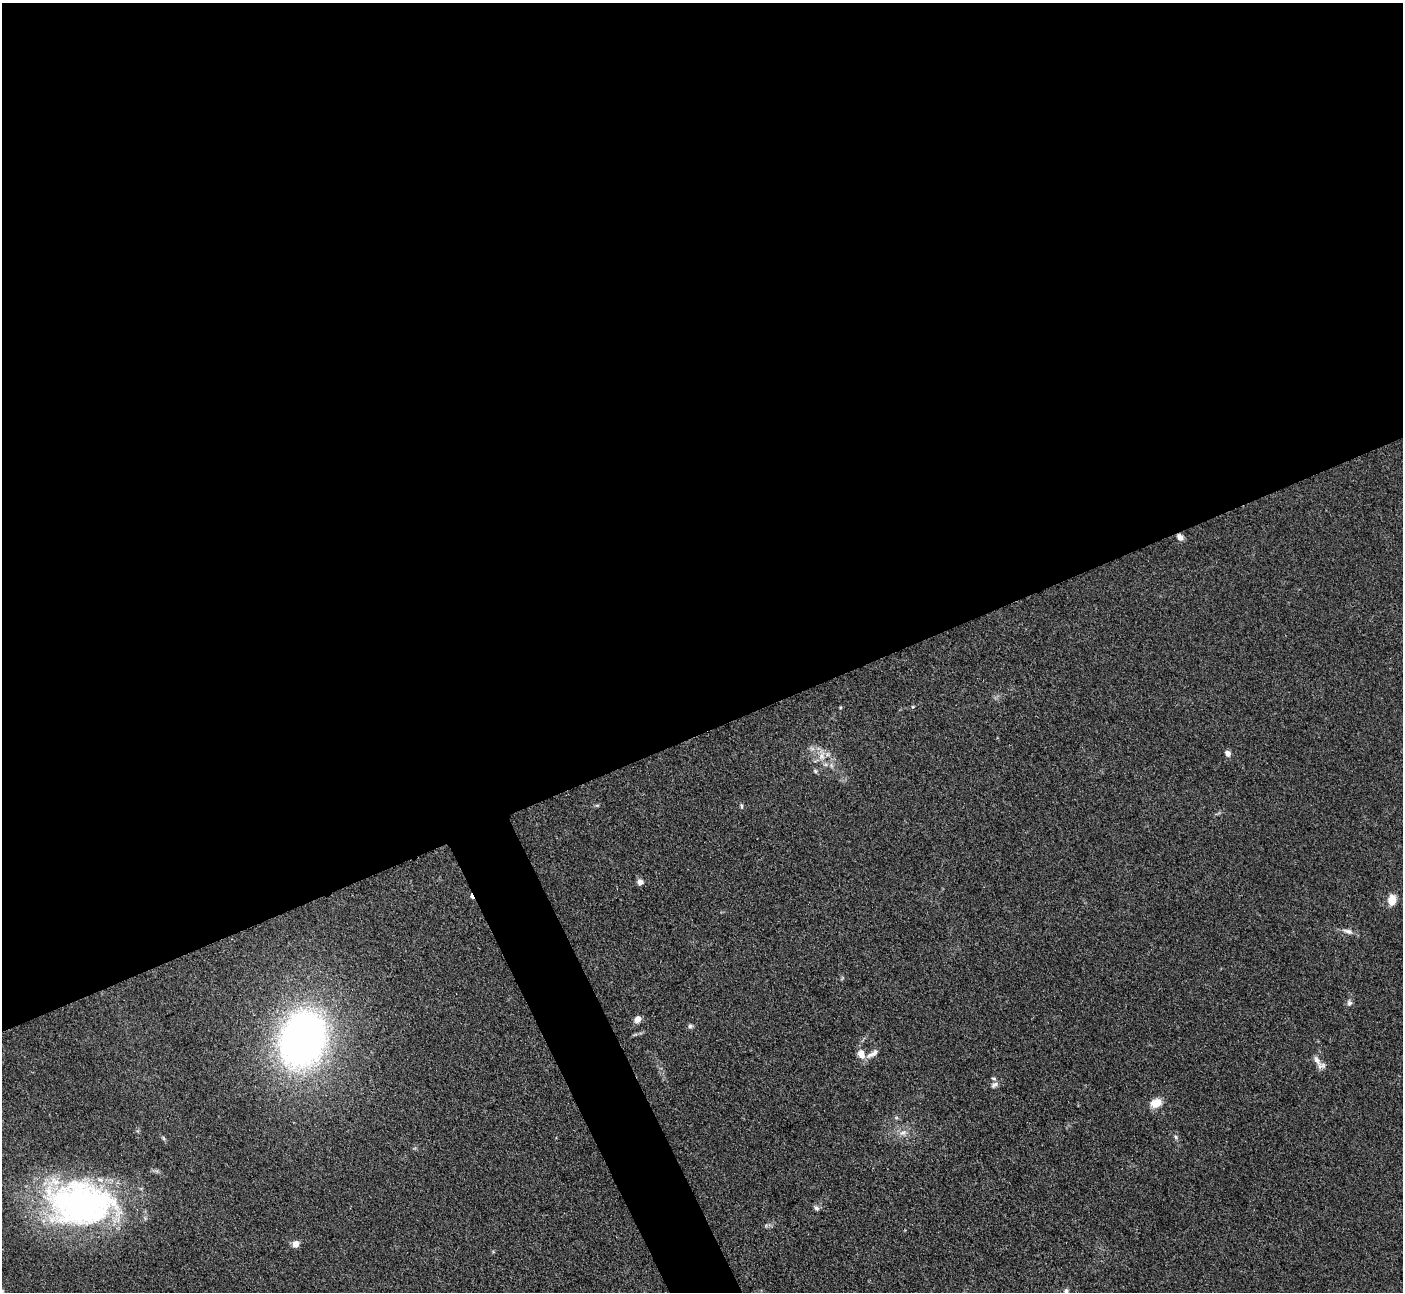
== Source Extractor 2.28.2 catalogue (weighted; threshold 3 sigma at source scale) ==
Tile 2 of 4 x 4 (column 2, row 1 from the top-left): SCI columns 1411-2811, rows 4163-5452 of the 5623 x 5610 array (HDU 1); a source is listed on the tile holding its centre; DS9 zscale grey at full resolution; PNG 1405 x 1294 px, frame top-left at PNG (2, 3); no overlay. Shown black and unused: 59% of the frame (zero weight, under 3 of 4 exposures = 1% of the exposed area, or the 3 px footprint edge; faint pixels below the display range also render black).
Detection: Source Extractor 2.28.2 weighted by HDU 2 'WHT'; one run over the whole footprint, this tile lists its part. Background 0.201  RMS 0.0081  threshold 0.0365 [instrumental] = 3 sigma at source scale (4.5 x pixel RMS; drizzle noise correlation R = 1.50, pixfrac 1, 0.05/0.05 arcsec/px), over >= 5 px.
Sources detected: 26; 1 cosmic-ray / hot-pixel residue — not listed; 1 inside a brighter listed object's ellipse — not listed separately; the other 24 listed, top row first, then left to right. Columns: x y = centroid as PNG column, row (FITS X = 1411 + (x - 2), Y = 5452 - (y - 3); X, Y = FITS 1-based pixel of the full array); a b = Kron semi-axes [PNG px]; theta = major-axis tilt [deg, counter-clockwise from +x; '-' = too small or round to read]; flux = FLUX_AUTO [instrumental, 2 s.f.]
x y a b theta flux
1180 537 8 6 -40 3.8
1228 753 7 6 - 3.7
822 756 12 9 80 6.9
831 765 7 4 -72 1.7
815 771 6 5 - 1.3
741 806 7 3 -82 1.2
640 882 7 6 - 4
1392 900 9 7 80 13
1348 931 14 6 -16 4.1
1349 1003 7 7 - 2.5
638 1019 8 6 49 5.3
690 1026 6 6 - 2.1
303 1039 48 36 71 430
861 1054 12 9 -68 7.1
873 1054 21 6 33 4.9
1317 1060 17 7 -56 5.7
994 1085 11 6 33 2.7
1156 1103 14 10 21 9.9
903 1133 10 7 27 4.1
1176 1137 6 5 - 1.4
81 1204 82 51 -3 250
816 1208 8 5 -48 2
296 1244 8 7 - 5.1
1066 1291 7 6 - 2.1
Overlapping masked pixels (flux is a lower limit): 1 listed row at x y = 1180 537
Isophote crosses this tile's border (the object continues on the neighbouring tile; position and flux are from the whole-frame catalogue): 1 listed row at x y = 1066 1291